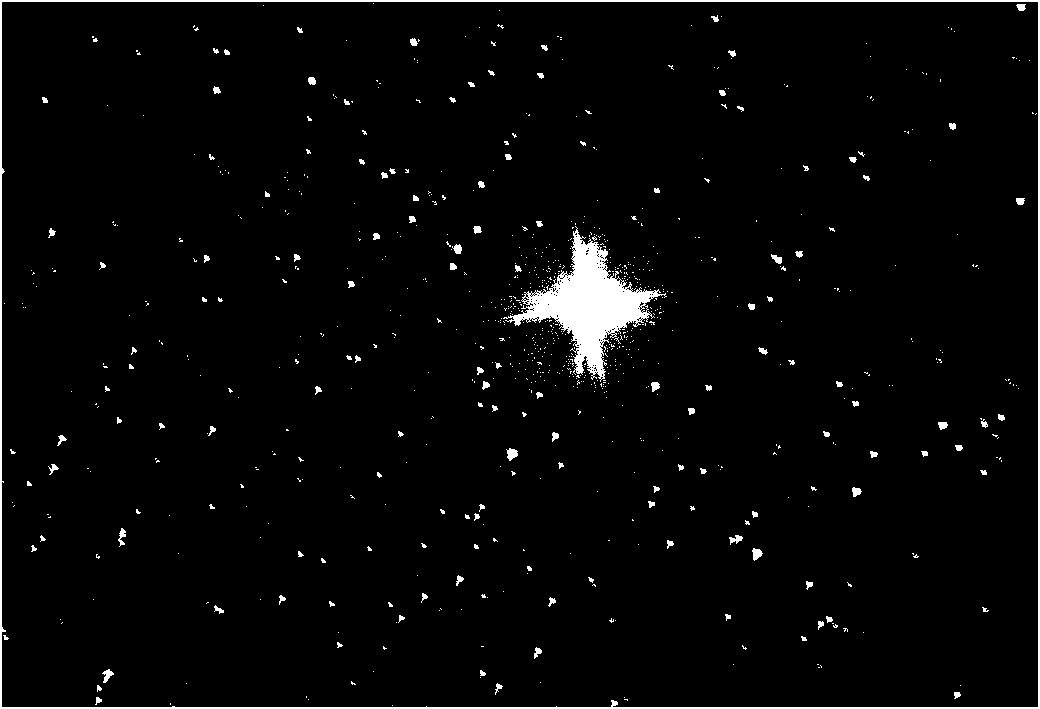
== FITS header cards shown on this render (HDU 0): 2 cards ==
NAXIS1  =                 2072
NAXIS2  =                 1410

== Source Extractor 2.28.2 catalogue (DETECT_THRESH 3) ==
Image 2072 x 1410 px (HDU 0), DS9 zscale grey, zoomed out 1/2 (1 PNG px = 2 x 2 image px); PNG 1040 x 709 px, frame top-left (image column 1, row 1410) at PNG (2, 2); no overlay
Background 80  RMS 28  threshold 83.2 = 3 sigma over >= 5 px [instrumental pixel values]
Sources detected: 5; all 5 listed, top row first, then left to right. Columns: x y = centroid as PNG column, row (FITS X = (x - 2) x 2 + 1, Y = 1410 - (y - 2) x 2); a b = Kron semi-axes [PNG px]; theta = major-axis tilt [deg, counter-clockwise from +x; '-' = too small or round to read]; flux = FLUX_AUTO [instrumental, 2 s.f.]
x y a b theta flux
588 304 32 32 - 450000
655 385 8 6 -43 17000
512 453 10 9 - 35000
856 490 5 3 - 9000
756 552 11 8 -30 35000